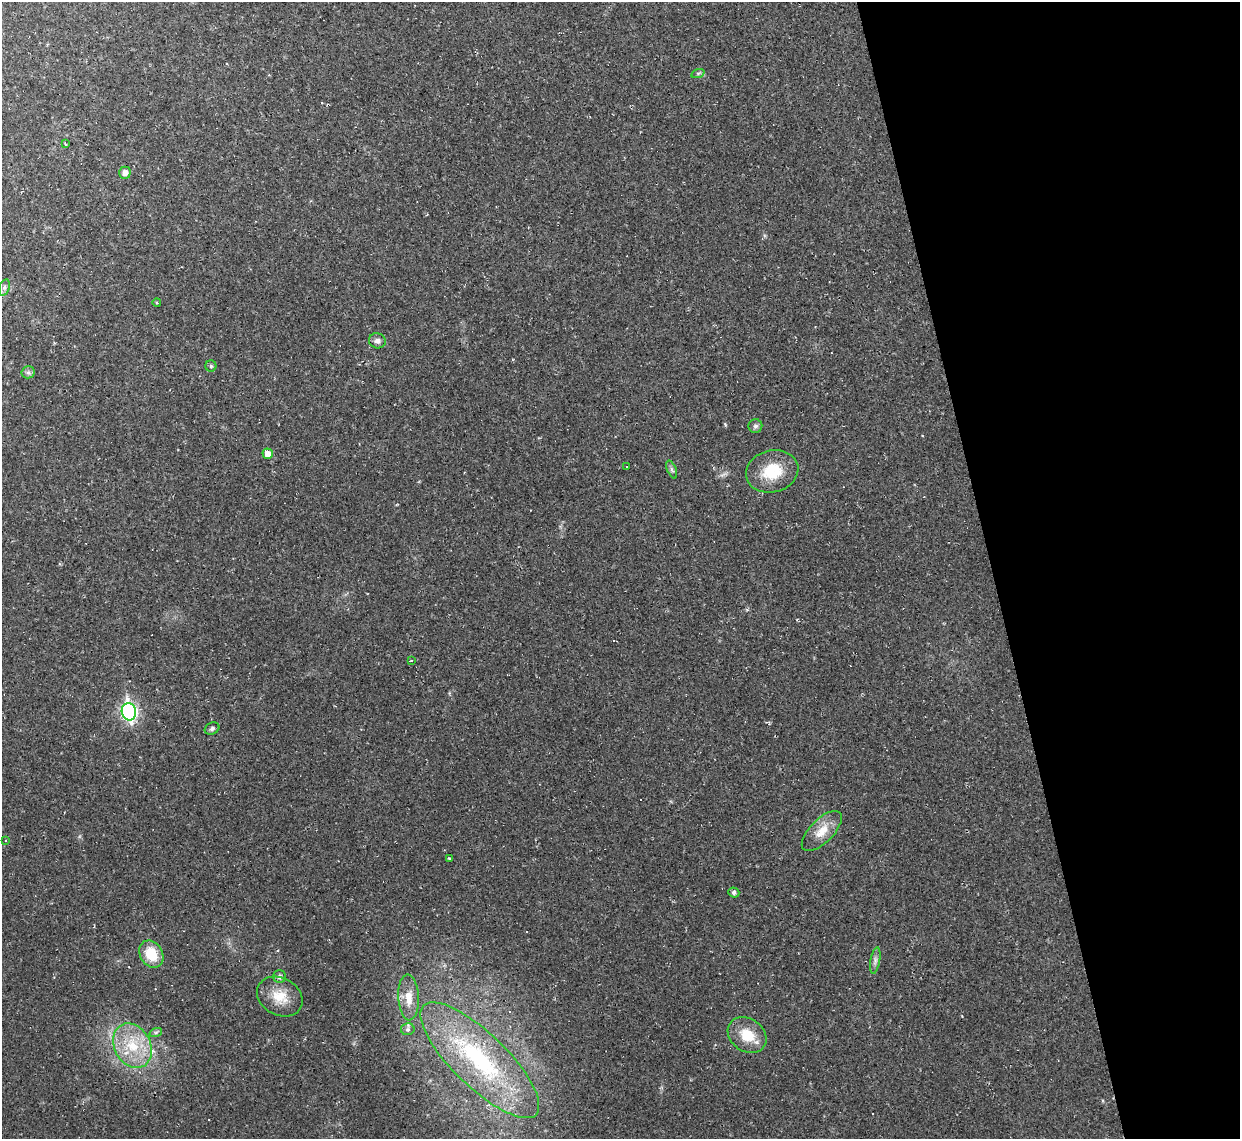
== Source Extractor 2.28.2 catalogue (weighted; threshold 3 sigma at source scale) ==
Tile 12 of 4 x 4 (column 4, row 3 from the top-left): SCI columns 3716-4953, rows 1274-2410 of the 4953 x 4933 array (HDU 1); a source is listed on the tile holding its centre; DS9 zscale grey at full resolution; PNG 1242 x 1141 px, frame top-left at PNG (2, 2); each listed source drawn as its Kron ellipse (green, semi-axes under 4 px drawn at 4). Shown black and unused: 20% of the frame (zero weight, under 2 of 3 exposures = <1% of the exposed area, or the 3 px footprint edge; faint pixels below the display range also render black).
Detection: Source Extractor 2.28.2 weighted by HDU 2 'WHT'; one run over the whole footprint, this tile lists its part. Background 0.0341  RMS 0.0064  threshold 0.0287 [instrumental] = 3 sigma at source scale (4.5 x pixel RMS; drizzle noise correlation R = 1.50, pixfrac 1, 0.05/0.05 arcsec/px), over >= 5 px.
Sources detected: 39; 9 cosmic-ray / hot-pixel residue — neither listed nor drawn; the other 30 listed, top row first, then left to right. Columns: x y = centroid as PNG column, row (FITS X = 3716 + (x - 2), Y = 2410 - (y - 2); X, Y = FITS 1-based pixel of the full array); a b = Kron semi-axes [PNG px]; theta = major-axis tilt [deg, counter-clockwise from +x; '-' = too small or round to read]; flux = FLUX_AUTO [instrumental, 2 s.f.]
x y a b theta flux
698 73 7 4 19 1.1
65 144 4 2 - 0.88
125 173 6 6 - 3.1
4 287 8 5 70 1.6
157 303 4 3 - 0.65
377 341 8 7 - 2.6
211 366 5 5 - 1.1
28 372 6 6 - 1.5
755 426 7 7 - 1.6
268 454 5 5 - 6.1
626 466 3 2 - 0.65
672 469 9 4 -68 1.3
772 471 26 21 15 22
411 661 4 2 - 0.49
129 712 9 7 -78 170
212 728 7 5 26 1.6
822 831 26 11 45 10
5 840 3 2 - 0.52
449 859 3 3 - 0.88
734 892 5 5 - 1.9
151 954 14 11 -58 16
875 961 13 4 80 2.2
279 977 6 6 - 1.6
280 997 24 18 -28 14
409 997 23 10 -87 9.3
408 1029 7 6 - 1.4
156 1032 6 4 19 1.1
747 1035 21 16 -35 15
132 1046 23 18 -62 24
480 1060 78 27 -44 93
Unlisted compact peaks at least as high as the median listed source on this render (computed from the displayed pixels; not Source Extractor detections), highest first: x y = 725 424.